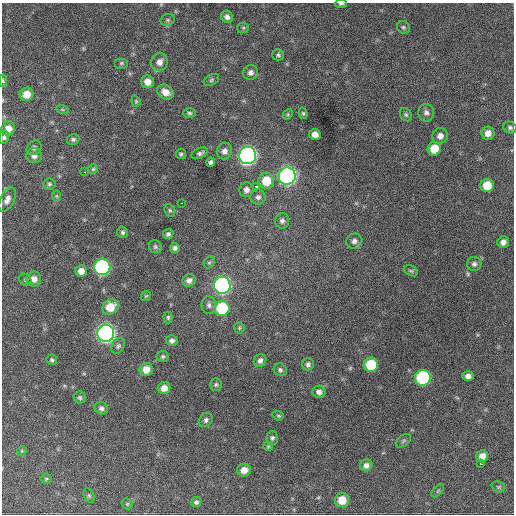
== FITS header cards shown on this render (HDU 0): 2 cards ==
NAXIS1  =                  512 / Axis length
NAXIS2  =                  512 / Axis length

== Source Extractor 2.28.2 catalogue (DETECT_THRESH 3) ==
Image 512 x 512 px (HDU 0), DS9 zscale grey, 1 PNG px = 1 image px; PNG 516 x 516 px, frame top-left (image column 1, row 512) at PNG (2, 3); each listed source drawn as its Kron ellipse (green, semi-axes under 4 px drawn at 4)
Background 764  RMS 28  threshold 83.1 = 3 sigma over >= 5 px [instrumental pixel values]
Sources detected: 105; all 105 listed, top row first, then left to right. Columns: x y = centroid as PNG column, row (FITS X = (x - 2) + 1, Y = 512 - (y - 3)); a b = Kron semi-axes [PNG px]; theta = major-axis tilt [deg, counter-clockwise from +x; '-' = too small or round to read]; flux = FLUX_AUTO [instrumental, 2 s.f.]
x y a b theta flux
341 4 6 3 0 3400
227 17 6 6 - 7100
168 20 7 5 21 3800
403 27 7 6 - 3500
243 28 6 5 - 2800
278 55 6 5 - 3700
159 62 9 8 - 12000
121 63 7 5 0 3100
250 72 8 7 - 7400
211 80 8 5 28 3600
3 81 6 4 -84 2300
147 82 6 6 - 15000
165 92 9 7 -30 16000
26 94 7 6 - 20000
136 101 6 4 -70 2400
62 109 6 4 -19 2300
189 113 6 4 -3 3300
303 113 6 4 -74 2900
426 113 9 8 - 7500
288 114 5 4 - 2500
406 115 7 5 -56 3400
510 127 7 5 -23 4300
8 128 7 7 - 15000
488 133 6 6 - 14000
315 134 6 5 - 12000
440 136 8 7 - 10000
4 137 6 5 - 4000
73 139 6 5 - 3800
34 148 8 6 42 5700
434 149 7 6 - 34000
224 151 8 7 - 9400
200 153 9 5 23 5000
181 154 5 5 - 3500
34 156 8 7 - 8900
248 156 8 8 - 770000
211 162 4 4 - 4500
93 169 5 5 - 2600
85 172 3 2 - 3500
287 176 8 8 - 780000
266 181 8 8 - 38000
49 184 6 5 - 3700
487 185 7 6 - 36000
256 186 4 3 - 69000
246 190 7 7 - 8200
57 196 6 4 90 2300
258 197 7 7 - 6400
7 199 13 7 64 10000
181 203 2 2 - 3200
170 210 6 5 - 3000
282 221 7 7 - 5900
123 232 6 5 - 4000
168 234 5 5 - 4500
354 241 8 7 - 8000
503 242 6 5 - 9000
155 247 7 6 - 3900
175 248 5 5 - 5300
209 263 6 5 - 3000
474 264 7 7 - 5900
102 267 8 8 - 400000
81 271 6 6 - 14000
411 271 7 5 -29 3200
34 279 7 7 - 13000
25 280 6 5 - 3100
189 280 7 6 - 8500
222 285 8 8 - 620000
146 296 6 4 43 2200
209 305 9 7 -88 6200
110 307 8 7 - 37000
222 308 8 7 - 110000
168 317 6 4 -90 2900
239 328 5 5 - 2500
106 333 8 8 - 930000
172 340 6 5 - 6400
118 346 8 6 60 4600
163 356 6 6 - 3400
52 360 5 5 - 3300
260 360 6 6 - 7200
308 364 6 6 - 5400
371 365 7 7 - 80000
146 369 6 6 - 20000
280 370 7 6 - 4200
468 376 5 5 - 8300
423 378 8 7 - 230000
216 385 6 5 - 3600
164 388 6 6 - 15000
319 392 6 6 - 7300
80 398 6 6 - 3700
101 408 7 6 - 5700
278 416 6 4 -20 2500
206 420 8 6 51 5100
272 438 7 6 - 4400
404 441 9 5 38 3700
268 446 5 4 - 2000
22 451 5 4 - 2000
482 456 6 5 - 15000
481 464 3 2 - 4600
366 465 6 6 - 8200
244 470 7 6 - 16000
46 479 5 5 - 2400
498 487 7 5 -20 3300
438 491 8 3 45 2200
89 495 7 5 -63 3100
342 500 7 7 - 33000
196 502 5 5 - 4600
127 504 6 5 - 2400
At the frame edge (FLAGS 8, measured only in part): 4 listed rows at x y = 341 4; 3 81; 26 94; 4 137